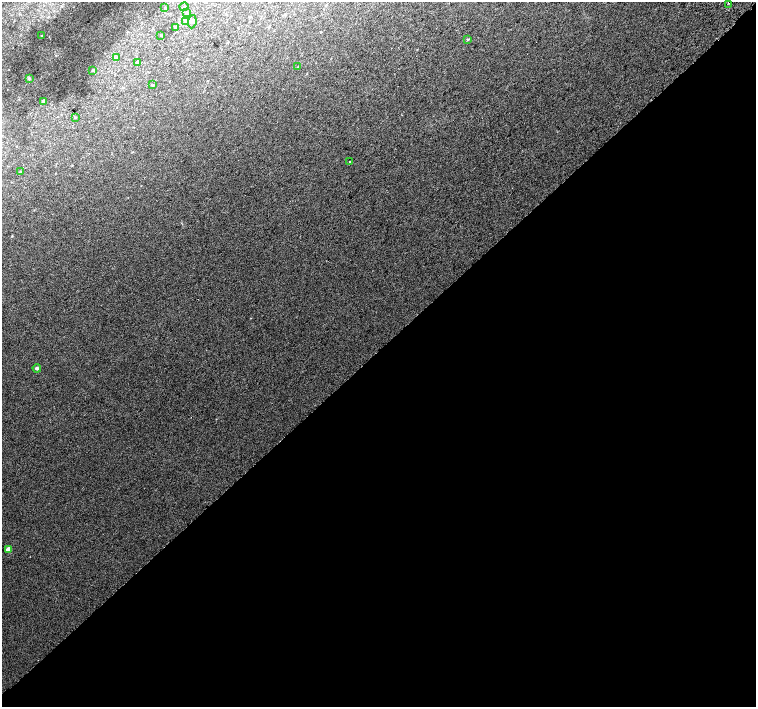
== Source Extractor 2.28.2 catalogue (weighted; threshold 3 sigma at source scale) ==
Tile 15 of 4 x 4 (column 3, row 4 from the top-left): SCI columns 3052-4558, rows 255-1663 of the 6096 x 6079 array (HDU 1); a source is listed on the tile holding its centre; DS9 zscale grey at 2 x 2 block average (1 PNG px = mean of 2 x 2 image px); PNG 758 x 709 px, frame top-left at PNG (2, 2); each listed source drawn as its Kron ellipse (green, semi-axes under 4 px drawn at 4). Shown black and unused: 51% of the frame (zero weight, under 2 of 3 exposures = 2% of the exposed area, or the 3 px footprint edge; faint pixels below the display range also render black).
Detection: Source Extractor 2.28.2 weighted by HDU 2 'WHT'; one run over the whole footprint, this tile lists its part. Background 0.0147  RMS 0.0075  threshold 0.0339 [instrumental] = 3 sigma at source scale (4.5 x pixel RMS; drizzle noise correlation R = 1.50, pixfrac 1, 0.0396/0.0396 arcsec/px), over >= 5 px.
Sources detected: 23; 1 inside a brighter listed object's ellipse — not listed separately; the other 22 listed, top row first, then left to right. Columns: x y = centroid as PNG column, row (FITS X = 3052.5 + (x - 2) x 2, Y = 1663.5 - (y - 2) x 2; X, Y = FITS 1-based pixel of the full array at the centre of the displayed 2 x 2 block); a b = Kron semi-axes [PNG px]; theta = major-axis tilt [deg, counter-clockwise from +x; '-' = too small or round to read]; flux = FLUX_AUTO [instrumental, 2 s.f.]
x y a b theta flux
728 3 2 2 - 1.1
184 7 4 3 - 3.1
165 8 3 2 - 0.9
187 13 4 3 - 2.4
185 21 4 3 - 2.5
192 22 7 4 84 4.2
176 27 4 3 - 1.8
161 35 2 2 - 1.1
41 36 2 2 - 0.77
468 39 4 2 - 1.1
117 57 3 2 - 1
138 62 4 3 - 2.5
298 67 3 2 - 0.83
93 70 3 2 - 1.3
29 79 4 3 - 2.1
153 85 3 2 - 0.87
43 101 4 3 - 4.6
75 117 3 2 - 1.3
349 162 2 2 - 2.5
20 172 2 2 - 1.1
37 368 4 3 - 3.8
8 549 4 3 - 11
Diffuse or blended objects may show on this block-average render without a row.